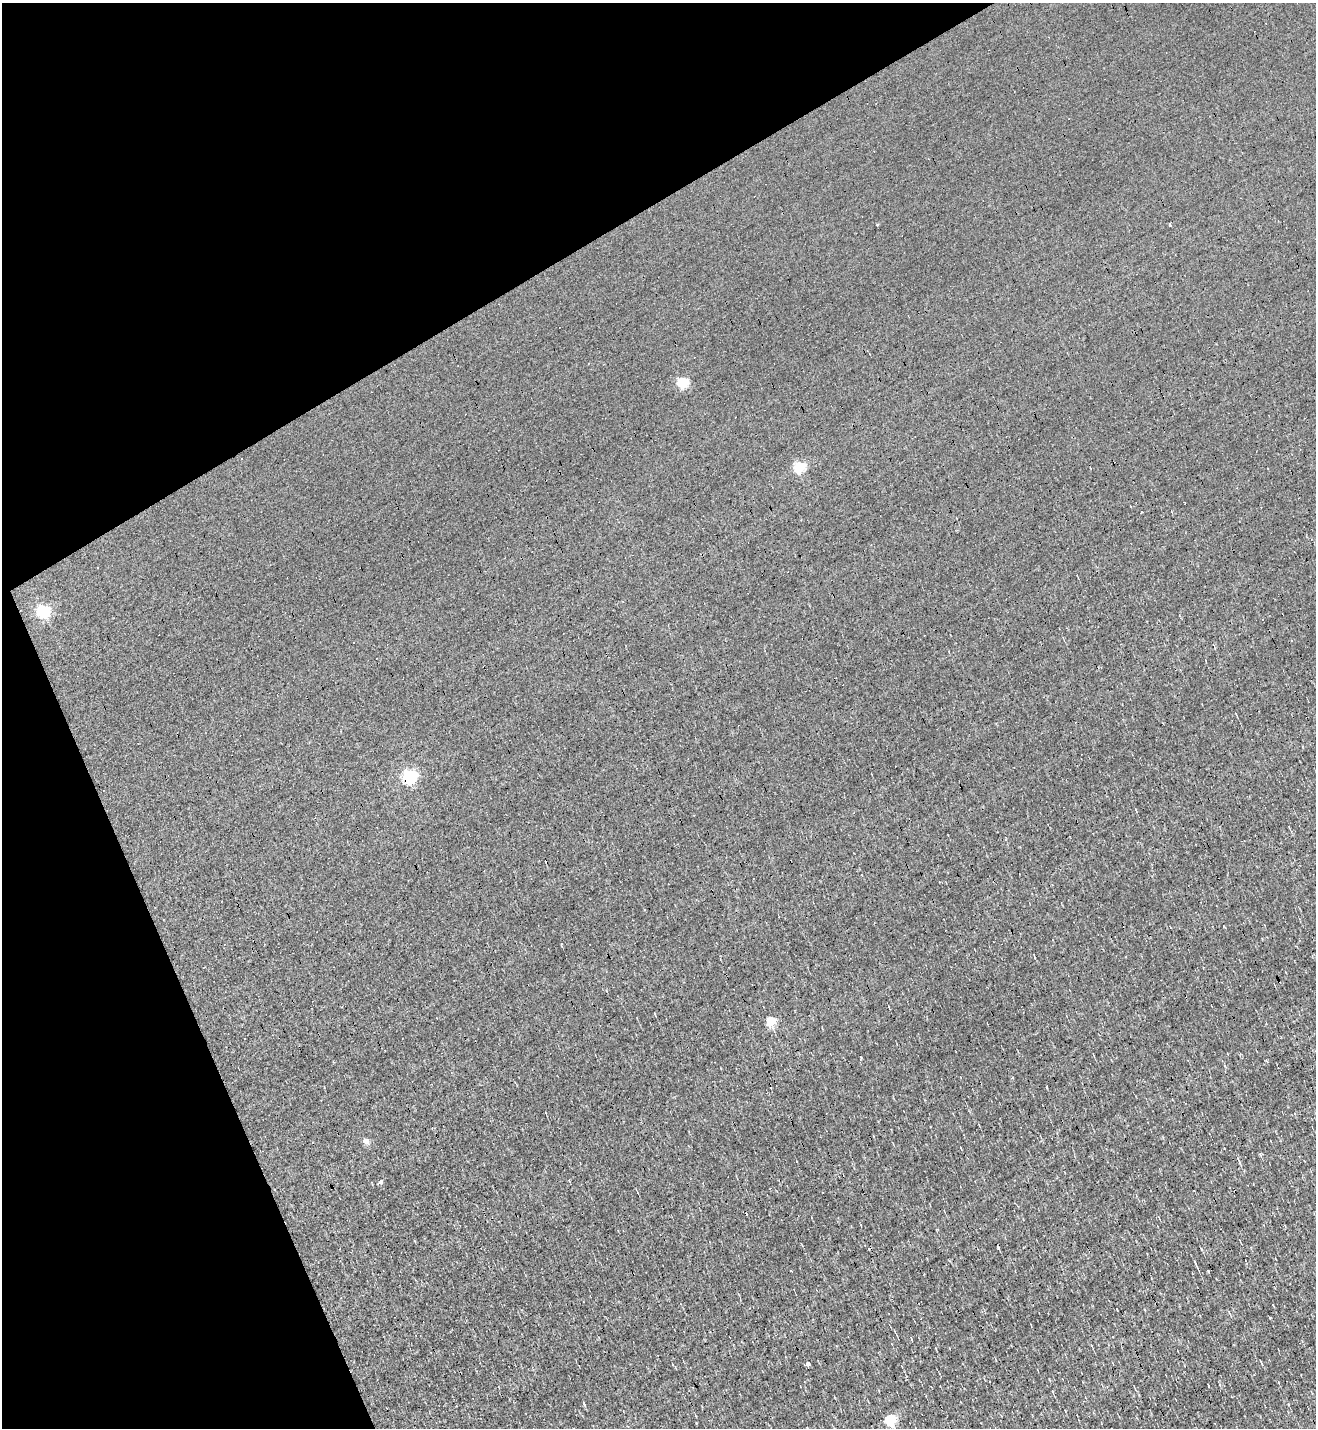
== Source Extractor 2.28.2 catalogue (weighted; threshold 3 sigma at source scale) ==
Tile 5 of 4 x 4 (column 1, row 2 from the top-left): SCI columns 283-1596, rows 2851-4276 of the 5685 x 5701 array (HDU 1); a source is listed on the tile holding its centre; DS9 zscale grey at full resolution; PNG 1318 x 1430 px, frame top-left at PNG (2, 3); no overlay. Shown black and unused: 24% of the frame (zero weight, under 3 of 4 exposures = <1% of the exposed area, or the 3 px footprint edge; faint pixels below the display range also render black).
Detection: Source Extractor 2.28.2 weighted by HDU 2 'WHT'; one run over the whole footprint, this tile lists its part. Background 0.00267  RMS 0.039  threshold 0.177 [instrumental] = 3 sigma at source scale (4.5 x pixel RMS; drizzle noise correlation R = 1.50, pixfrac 1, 0.05/0.05 arcsec/px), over >= 5 px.
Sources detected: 31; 12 cosmic-ray / hot-pixel residue — not listed; the other 19 listed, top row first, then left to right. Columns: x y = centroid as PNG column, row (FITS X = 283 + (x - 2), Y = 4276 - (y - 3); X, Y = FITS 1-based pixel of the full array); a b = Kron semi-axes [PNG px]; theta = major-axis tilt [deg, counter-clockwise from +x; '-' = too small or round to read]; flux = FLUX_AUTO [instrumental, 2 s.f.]
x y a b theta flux
1170 224 3 2 - 7.1
682 382 5 5 - 310
799 467 5 5 - 350
1141 513 3 2 - 3.6
97 567 2 2 - 2.5
42 611 6 5 - 590
409 776 6 5 - 780
770 1021 5 5 - 230
366 1141 5 5 - 40
1238 1159 11 3 -64 7.8
569 1180 3 2 - 2.6
381 1181 4 3 - 57
1195 1263 9 3 -68 9.1
1208 1271 3 2 - 11
1273 1304 3 2 - 5.9
1091 1345 5 3 - 3.2
807 1363 4 3 - 15
584 1403 3 3 - 24
889 1419 6 5 - 300
Overlapping masked pixels (flux is a lower limit): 1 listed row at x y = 409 776
Unlisted compact peaks at least as high as the median listed source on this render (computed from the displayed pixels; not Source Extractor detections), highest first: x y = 1270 1318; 861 1058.